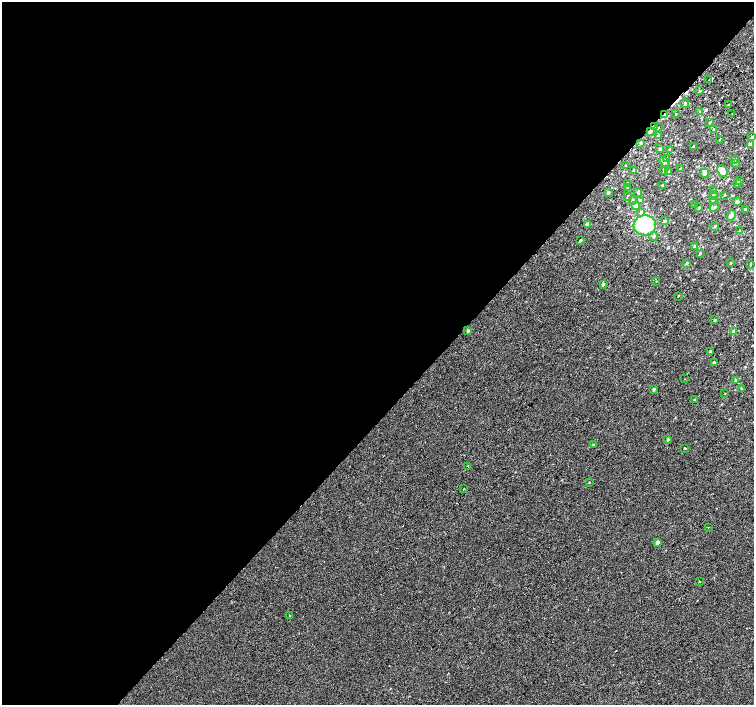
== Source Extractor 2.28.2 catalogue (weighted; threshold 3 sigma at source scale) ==
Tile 5 of 4 x 4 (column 1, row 2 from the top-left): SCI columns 36-1538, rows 3080-4485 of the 6074 x 6092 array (HDU 1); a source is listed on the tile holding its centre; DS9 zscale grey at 2 x 2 block average (1 PNG px = mean of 2 x 2 image px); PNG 756 x 707 px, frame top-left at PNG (2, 2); each listed source drawn as its Kron ellipse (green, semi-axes under 4 px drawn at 4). Shown black and unused: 59% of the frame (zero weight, under 2 of 3 exposures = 2% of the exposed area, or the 3 px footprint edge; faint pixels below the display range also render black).
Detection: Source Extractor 2.28.2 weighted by HDU 2 'WHT'; one run over the whole footprint, this tile lists its part. Background 9.91e-05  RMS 0.0034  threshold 0.0155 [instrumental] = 3 sigma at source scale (4.5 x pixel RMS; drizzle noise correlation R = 1.50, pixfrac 1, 0.0396/0.0396 arcsec/px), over >= 5 px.
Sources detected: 100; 2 inside a brighter object's white glare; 4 cosmic-ray / hot-pixel residue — neither listed nor drawn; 1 coinciding with a brighter row at this scale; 3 inside a brighter listed object's ellipse — not listed separately; the other 90 listed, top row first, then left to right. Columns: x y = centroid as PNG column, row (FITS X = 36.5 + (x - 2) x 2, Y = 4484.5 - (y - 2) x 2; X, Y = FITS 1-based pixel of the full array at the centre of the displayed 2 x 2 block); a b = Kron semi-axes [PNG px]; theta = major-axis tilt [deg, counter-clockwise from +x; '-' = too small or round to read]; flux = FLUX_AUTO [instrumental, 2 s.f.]
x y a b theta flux
709 80 2 2 - 1.4
700 91 3 3 - 0.81
685 104 4 3 - 1.1
728 105 2 2 - 1
700 112 3 3 - 0.93
676 114 3 2 - 0.32
732 114 2 2 - 0.34
665 115 4 3 - 1.2
710 122 3 2 - 0.71
654 126 3 3 - 1.9
658 128 3 2 - 0.34
714 130 3 3 - 1.5
650 131 3 2 - 2.5
658 135 3 2 - 0.92
752 137 3 2 - 1.4
719 139 3 2 - 0.41
640 143 3 3 - 0.58
750 145 4 3 - 1.1
693 146 3 2 - 0.4
660 149 3 3 - 0.99
669 149 3 2 - 0.37
667 158 4 3 - 1.1
734 159 3 2 - 0.59
664 162 6 4 -57 2.2
736 164 2 2 - 0.42
626 166 3 2 - 0.52
680 168 3 2 - 0.39
634 170 4 3 - 1.4
664 170 4 3 - 1
722 171 6 5 - 6.8
669 172 4 3 - 0.86
705 173 4 3 - 4.5
739 181 3 2 - 0.61
628 183 3 3 - 0.83
738 183 3 2 - 1.5
662 185 2 2 - 0.57
627 188 2 2 - 0.41
714 191 4 3 - 1.1
608 192 3 2 - 2.1
638 193 4 3 - 0.83
724 195 3 2 - 0.53
713 196 4 3 - 1.3
628 197 2 2 - 2.6
632 200 4 2 - 0.66
640 200 3 2 - 0.82
713 201 4 3 - 2
737 201 4 4 - 1.9
695 204 3 2 - 0.66
635 205 3 3 - 2.8
714 207 5 3 - 1.7
699 208 3 2 - 0.89
745 209 3 3 - 1.1
641 212 3 2 - 0.63
731 216 5 4 - 4.7
664 221 3 2 - 1.1
588 224 3 2 - 6.9
645 225 11 10 - 31
715 226 4 2 - 0.68
740 230 3 3 - 0.81
654 236 4 3 - 0.8
580 240 2 2 - 1.1
695 247 3 2 - 2.8
700 253 3 2 - 0.62
687 263 3 2 - 1.2
731 263 3 2 - 0.49
750 264 3 2 - 0.44
656 281 3 2 - 0.34
603 284 3 3 - 1.4
678 296 2 2 - 0.44
715 320 3 3 - 0.74
468 331 3 2 - 1.7
734 331 3 2 - 2.2
710 351 4 3 - 1.2
714 362 2 2 - 0.86
685 379 2 2 - 0.33
736 380 3 2 - 2
654 389 3 2 - 1.5
741 389 3 3 - 0.74
725 393 2 2 - 0.26
694 400 2 2 - 0.51
668 439 3 3 - 1.2
593 444 3 3 - 0.66
685 448 2 2 - 8.7
468 466 2 2 - 1.4
589 482 2 2 - 2.2
464 489 2 2 - 0.39
708 527 2 2 - 0.49
657 542 3 2 - 4.1
699 581 2 2 - 1.8
290 615 3 2 - 0.6
Overlapping masked pixels (flux is a lower limit): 3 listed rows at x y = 665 115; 654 126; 650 131
Diffuse or blended objects may show on this block-average render without a row.